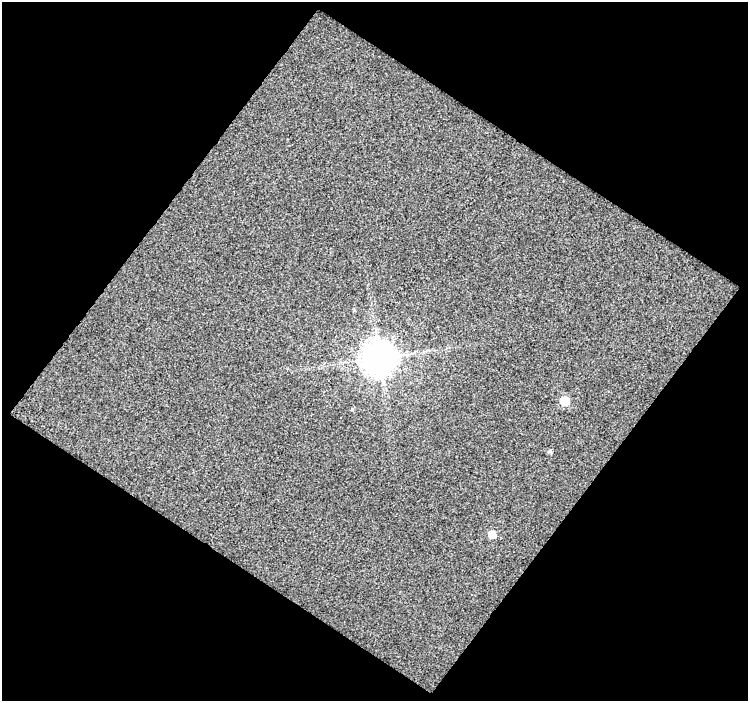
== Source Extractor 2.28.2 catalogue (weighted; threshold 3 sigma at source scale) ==
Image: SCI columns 2-747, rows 28-726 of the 754 x 761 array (HDU 1 of 3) = the unmasked area's bounding box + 8 px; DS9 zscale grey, full resolution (1 PNG px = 1 image px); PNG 750 x 703 px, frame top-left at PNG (2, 2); no overlay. Shown black and unused: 51% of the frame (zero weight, under 3 of 4 exposures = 2% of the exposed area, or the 3 px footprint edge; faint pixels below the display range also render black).
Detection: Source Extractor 2.28.2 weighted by HDU 2 'WHT'. Background 0.0908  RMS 0.43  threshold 1.93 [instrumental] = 3 sigma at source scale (4.5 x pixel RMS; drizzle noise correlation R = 1.50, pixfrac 1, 0.0396/0.0396 arcsec/px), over >= 5 px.
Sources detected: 4; all 4 listed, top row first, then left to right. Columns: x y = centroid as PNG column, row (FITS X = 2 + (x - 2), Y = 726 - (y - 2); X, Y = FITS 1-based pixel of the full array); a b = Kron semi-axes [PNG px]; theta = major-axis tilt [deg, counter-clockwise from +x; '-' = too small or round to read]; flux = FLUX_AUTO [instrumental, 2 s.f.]
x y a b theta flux
379 358 10 10 - 84000
564 401 6 6 - 1300
550 451 6 5 - 80
492 534 6 5 - 670